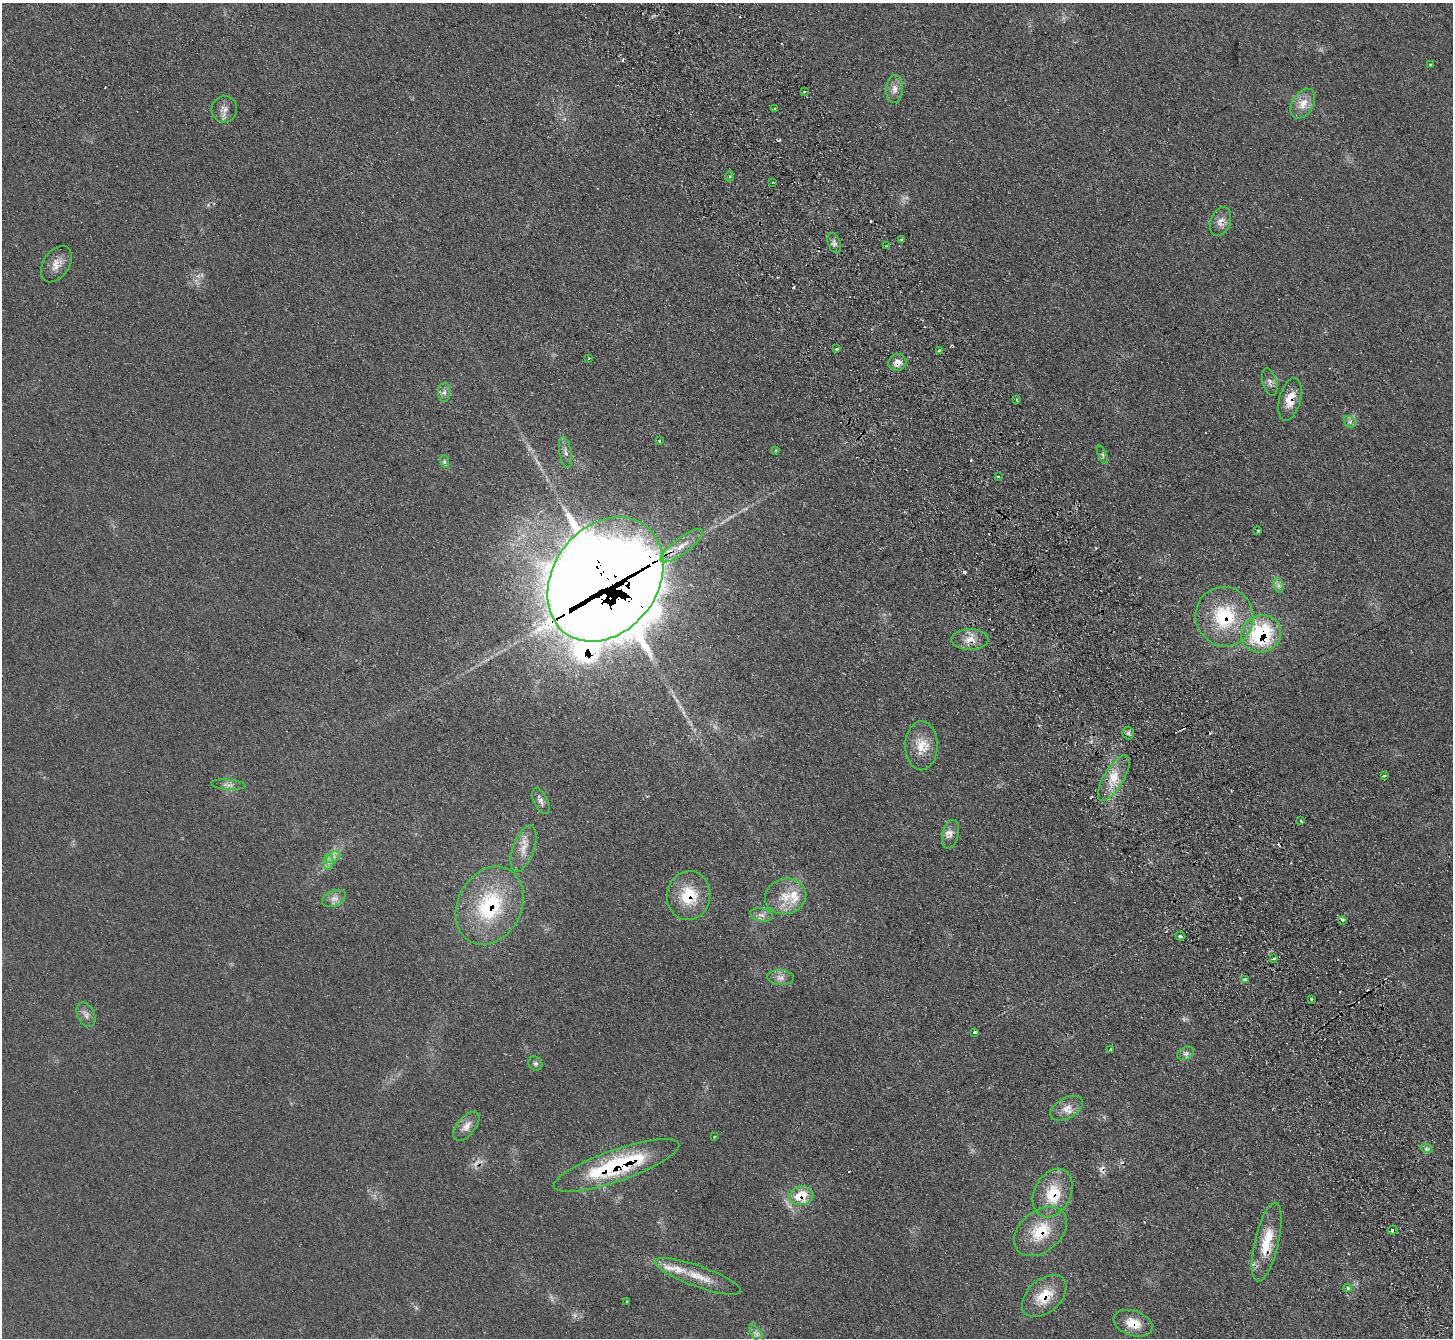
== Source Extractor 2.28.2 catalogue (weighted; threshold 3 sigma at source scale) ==
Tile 6 of 4 x 4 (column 2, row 2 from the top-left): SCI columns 1500-2950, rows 2859-4194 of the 5902 x 5856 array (HDU 1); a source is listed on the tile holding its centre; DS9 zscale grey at full resolution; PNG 1455 x 1340 px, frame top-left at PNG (2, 3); each listed source drawn as its Kron ellipse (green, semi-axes under 4 px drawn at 4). Shown black and unused: <1% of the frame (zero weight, under 2 of 3 exposures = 3% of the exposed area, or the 3 px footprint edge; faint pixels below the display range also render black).
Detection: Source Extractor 2.28.2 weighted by HDU 2 'WHT'; one run over the whole footprint, this tile lists its part. Background 0.107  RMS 0.011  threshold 0.0477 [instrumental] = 3 sigma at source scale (4.5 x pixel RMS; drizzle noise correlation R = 1.50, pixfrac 1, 0.05/0.05 arcsec/px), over >= 5 px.
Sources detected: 104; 2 too faint to see at this stretch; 1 inside a brighter object's white glare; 18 cosmic-ray / hot-pixel residue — neither listed nor drawn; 5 inside a brighter listed object's ellipse — not listed separately; the other 78 listed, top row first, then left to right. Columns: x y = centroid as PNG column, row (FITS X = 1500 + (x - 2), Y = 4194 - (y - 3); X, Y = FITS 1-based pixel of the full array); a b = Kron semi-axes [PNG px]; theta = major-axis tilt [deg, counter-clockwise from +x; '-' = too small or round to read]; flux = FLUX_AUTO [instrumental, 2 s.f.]
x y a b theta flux
1431 64 3 3 - 4
894 89 14 8 86 7.4
805 92 3 2 - 1.7
1303 104 16 10 59 13
775 108 3 2 - 2.4
224 109 13 12 - 7.7
729 176 5 2 - 1.2
772 182 3 3 - 3.3
1220 222 15 10 69 7.7
901 239 3 3 - 23
834 243 10 6 -70 3.5
887 246 4 3 - 4
56 264 20 13 56 11
837 349 3 3 - 2.6
940 351 3 3 - 13
589 358 3 3 - 1.6
897 362 9 8 - 8.5
1270 382 14 7 -75 5
444 392 9 6 -89 3.9
1016 399 4 3 - 1.2
1290 399 22 10 76 16
1350 422 7 5 -44 2.8
659 441 3 3 - 1.2
776 450 3 3 - 1.5
566 452 15 6 -78 5
1102 455 10 4 -68 2.2
444 461 6 4 -72 1.9
998 477 3 2 - 1.7
1258 531 3 3 - 1.2
682 546 26 8 36 15
605 579 67 52 53 8400
1278 585 7 4 -72 3
1224 617 30 29 - 72
1261 634 20 18 23 97
970 639 18 10 0 12
1128 733 6 6 - 2.2
921 746 24 16 90 21
1385 775 3 3 - 2.3
1114 778 26 10 59 20
228 785 17 5 -4 4.9
541 801 14 7 -63 4.8
1301 821 3 2 - 1.6
950 834 15 8 75 6.5
524 848 24 10 71 14
333 857 8 5 32 4
328 862 8 5 89 4
689 896 24 21 82 38
786 896 21 17 16 22
334 898 12 7 24 6.5
490 906 41 32 62 96
761 915 11 6 -10 5.1
1342 920 4 3 - 3.5
1180 936 5 3 - 2.7
1274 958 3 3 - 5.3
780 977 13 7 -4 5.7
1245 979 4 3 - 8.2
1311 999 3 3 - 2.5
86 1015 13 8 -65 5.7
975 1032 3 3 - 6.8
1111 1050 3 3 - 3.6
1186 1053 9 6 29 3.7
535 1063 7 6 - 2.8
1067 1108 17 10 29 11
466 1126 17 9 50 9.3
714 1137 3 3 - 1.1
1427 1149 6 4 -18 2
616 1165 66 16 19 120
1053 1193 26 18 62 34
801 1196 12 9 10 26
1393 1230 5 3 - 5.4
1040 1231 30 20 40 38
1267 1242 40 12 77 37
698 1276 46 10 -20 25
1348 1288 4 4 - 2.6
1044 1296 26 16 41 26
627 1301 3 2 - 1.6
1133 1323 20 12 -19 17
756 1333 10 5 -55 3.6
Overlapping masked pixels (flux is a lower limit): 18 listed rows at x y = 1220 222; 897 362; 1290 399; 682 546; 605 579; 1224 617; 1261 634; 970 639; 689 896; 490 906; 616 1165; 1053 1193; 801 1196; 1393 1230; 1040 1231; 1267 1242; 1044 1296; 1133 1323